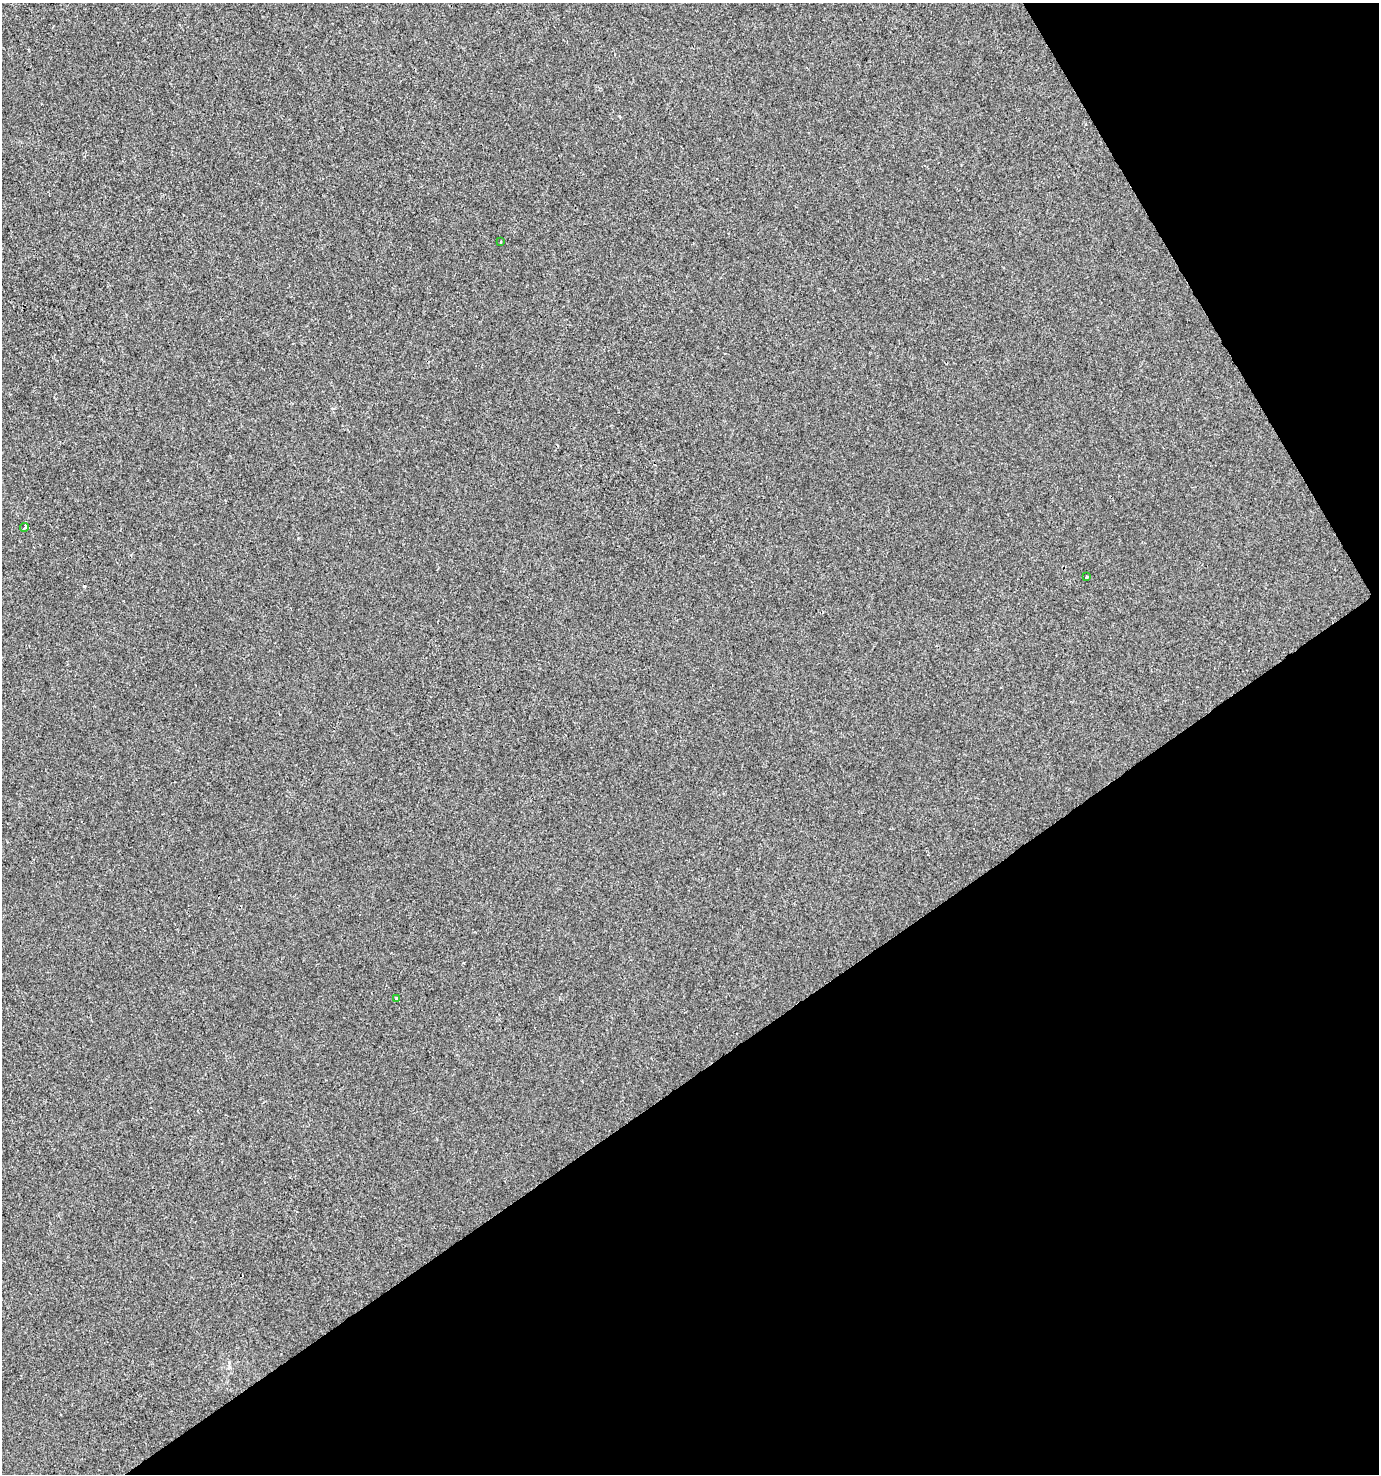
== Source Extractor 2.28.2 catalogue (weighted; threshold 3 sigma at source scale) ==
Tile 12 of 4 x 4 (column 4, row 3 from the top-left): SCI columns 4248-5624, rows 1476-2947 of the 5803 x 5892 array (HDU 1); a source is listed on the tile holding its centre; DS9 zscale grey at full resolution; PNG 1381 x 1476 px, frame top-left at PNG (2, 3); each listed source drawn as its Kron ellipse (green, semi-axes under 4 px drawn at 4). Shown black and unused: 33% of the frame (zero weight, under 2 of 3 exposures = <1% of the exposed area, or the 3 px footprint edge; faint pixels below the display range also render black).
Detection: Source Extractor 2.28.2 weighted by HDU 2 'WHT'; one run over the whole footprint, this tile lists its part. Background 5.08e-05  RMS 0.0042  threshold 0.0189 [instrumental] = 3 sigma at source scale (4.5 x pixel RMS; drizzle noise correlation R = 1.50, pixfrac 1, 0.0396/0.0396 arcsec/px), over >= 5 px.
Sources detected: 5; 1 cosmic-ray / hot-pixel residue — neither listed nor drawn; the other 4 listed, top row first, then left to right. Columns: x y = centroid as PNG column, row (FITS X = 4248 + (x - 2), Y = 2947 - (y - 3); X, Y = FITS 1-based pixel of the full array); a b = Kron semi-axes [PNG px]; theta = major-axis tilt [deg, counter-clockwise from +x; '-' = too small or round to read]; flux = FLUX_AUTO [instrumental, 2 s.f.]
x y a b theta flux
501 242 3 3 - 0.59
24 527 5 3 - 2.1
1087 577 3 3 - 0.82
396 998 3 2 - 0.61